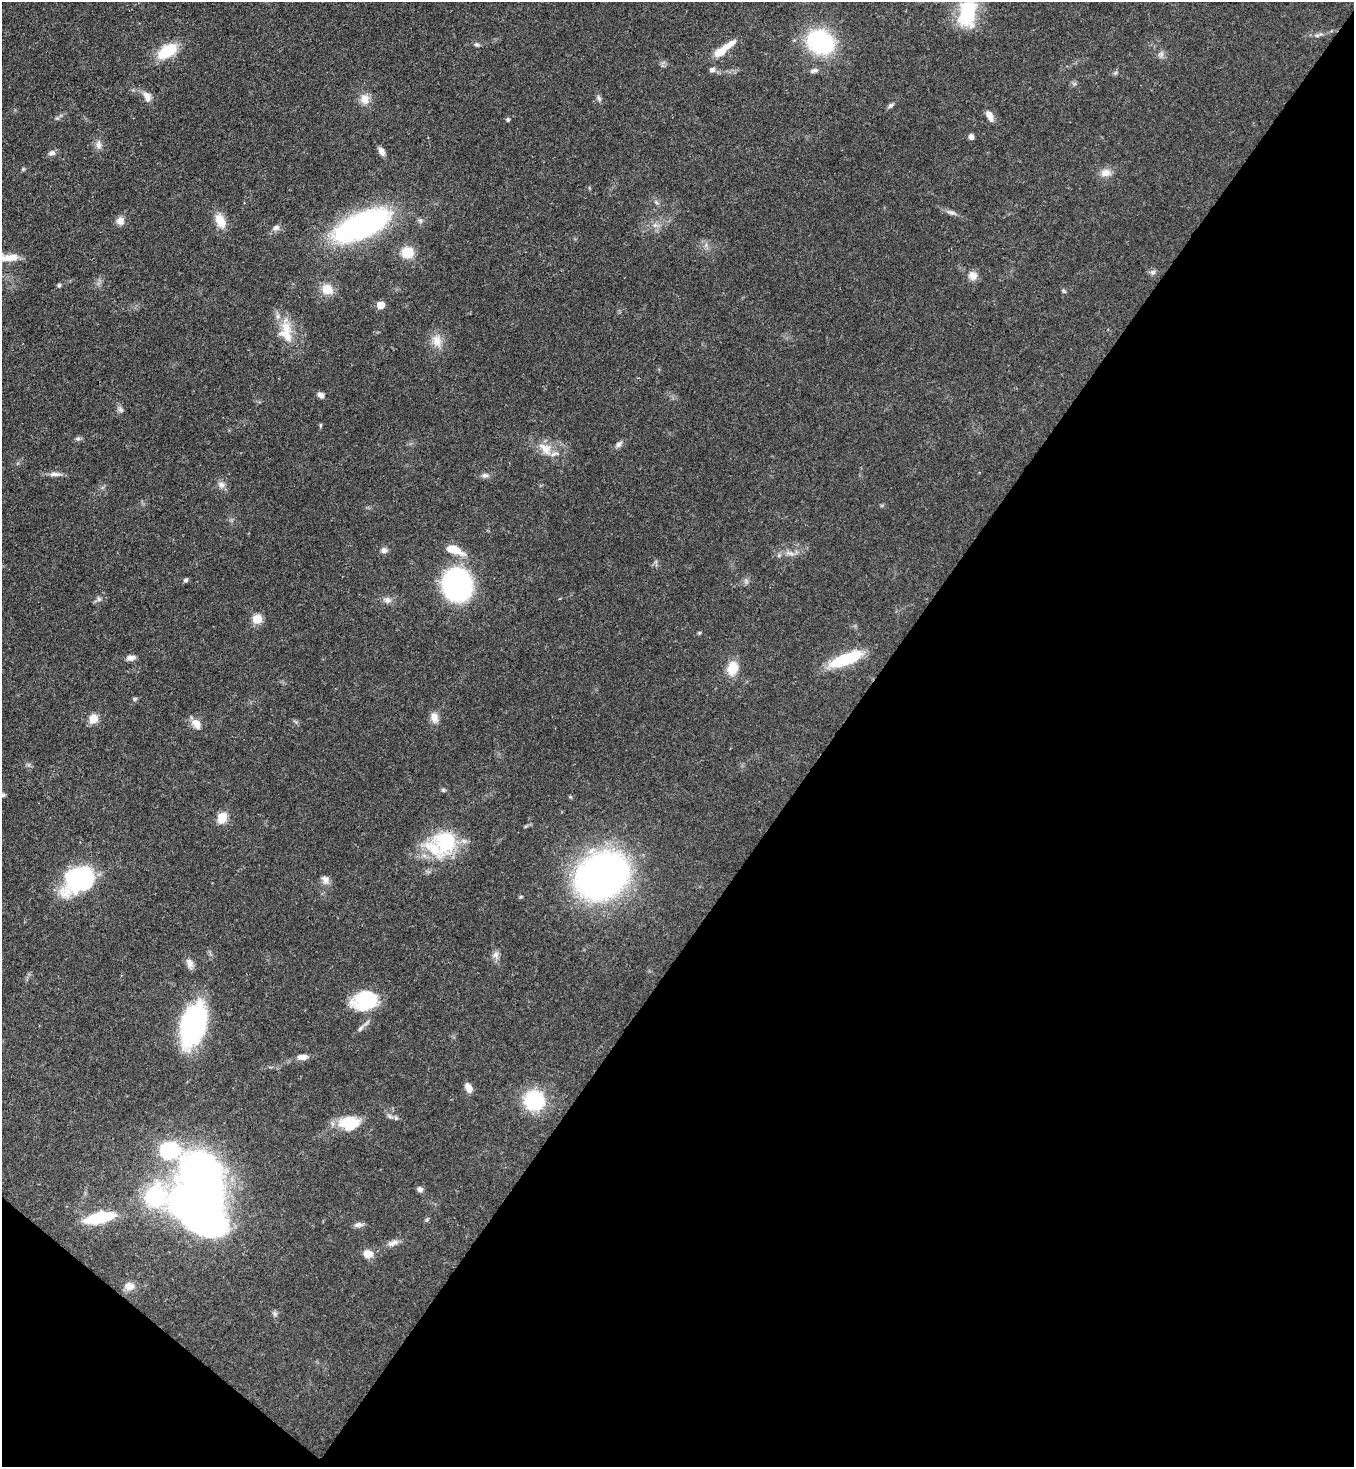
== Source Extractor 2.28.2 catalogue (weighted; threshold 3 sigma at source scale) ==
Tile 15 of 4 x 4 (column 3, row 4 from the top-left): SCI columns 3070-4421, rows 60-1524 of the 5999 x 5977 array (HDU 1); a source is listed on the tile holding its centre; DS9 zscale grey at full resolution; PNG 1356 x 1469 px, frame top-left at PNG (2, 2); no overlay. Shown black and unused: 41% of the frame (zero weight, under 3 of 4 exposures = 7% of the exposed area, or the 3 px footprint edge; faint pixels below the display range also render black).
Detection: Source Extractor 2.28.2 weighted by HDU 2 'WHT'; one run over the whole footprint, this tile lists its part. Background 0.0707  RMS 0.004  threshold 0.0179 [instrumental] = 3 sigma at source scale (4.5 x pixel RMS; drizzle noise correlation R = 1.50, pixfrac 1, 0.05/0.05 arcsec/px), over >= 5 px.
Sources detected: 95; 1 inside a brighter object's white glare — not listed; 5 inside a brighter listed object's ellipse — not listed separately; the other 89 listed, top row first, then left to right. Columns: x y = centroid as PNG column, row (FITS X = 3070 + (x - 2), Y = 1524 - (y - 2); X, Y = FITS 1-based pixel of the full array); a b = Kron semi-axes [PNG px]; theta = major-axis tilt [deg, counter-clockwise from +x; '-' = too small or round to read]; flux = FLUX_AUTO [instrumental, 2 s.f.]
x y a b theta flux
967 13 35 21 81 20
1317 36 6 4 0 0.77
820 42 24 19 -30 47
477 45 8 5 -29 0.84
167 51 24 13 31 13
720 52 12 8 37 5.9
1161 54 7 5 46 1.1
712 70 7 6 - 1.4
814 70 11 5 16 1.3
1115 73 6 5 - 0.68
146 95 12 8 -25 2.5
599 98 9 5 -69 1
365 99 13 12 - 3.9
891 105 8 5 39 0.94
990 116 12 6 -61 3.3
508 119 5 4 - 0.64
971 137 6 5 - 1.5
98 145 11 8 -84 2.1
381 151 10 6 -63 2
52 153 8 7 - 1.6
23 169 6 4 44 0.5
1105 173 13 10 14 3.4
656 202 6 5 - 0.77
951 212 14 5 -18 1.7
120 221 10 10 - 2.4
220 221 18 11 -65 6
362 225 56 22 23 95
655 225 7 4 17 1
276 228 9 7 13 1.6
407 252 17 15 -3 6.9
9 257 23 8 -2 5.3
1153 272 8 6 2 1.2
973 276 11 10 - 2.9
59 285 5 4 - 0.64
327 289 16 13 -33 5.2
1064 291 6 4 -45 0.56
381 305 5 5 - 9.3
286 328 23 13 -68 8.6
437 341 17 12 -81 4.9
321 395 8 6 -33 1.7
121 409 9 6 -50 1.2
320 425 6 4 -90 0.47
78 439 7 5 6 0.87
619 444 9 7 37 1.4
545 448 23 13 -40 6.5
55 474 17 6 1 2.1
485 475 9 7 -12 1.3
221 485 11 8 -48 2
384 550 9 7 -13 1.4
454 550 23 8 -21 7.1
790 553 12 4 -9 1.7
186 580 6 5 - 0.83
457 585 21 18 -76 110
99 599 6 6 - 0.93
387 600 10 8 12 1.9
257 619 5 5 - 19
699 633 5 4 - 0.48
131 658 11 7 10 1.8
846 659 33 10 21 22
732 668 16 12 77 7.4
135 699 6 5 - 0.7
434 717 14 9 -78 3.3
93 719 5 5 - 15
196 723 13 9 -54 3.6
443 790 5 5 - 0.67
222 817 6 5 - 23
445 841 32 31 - 25
602 876 36 28 29 260
79 880 31 24 28 49
325 880 12 8 -57 2.2
496 955 10 8 71 1.8
190 963 14 8 -71 2.2
365 1000 28 21 21 22
193 1025 34 18 76 92
360 1028 11 5 49 1.4
303 1057 12 6 0 2.8
469 1088 10 6 -63 3.2
534 1100 17 16 - 31
396 1118 6 5 - 0.76
349 1123 23 16 3 14
169 1150 26 15 -20 35
420 1189 7 6 - 1.4
201 1209 56 35 -37 220
99 1218 24 9 13 25
358 1225 13 6 4 1.5
393 1243 16 7 20 2.4
368 1254 12 10 -8 3.7
129 1286 12 10 -13 3.4
274 1314 8 6 -55 0.92
Isophote crosses this tile's border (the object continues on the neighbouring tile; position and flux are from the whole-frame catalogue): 2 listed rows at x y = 967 13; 9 257